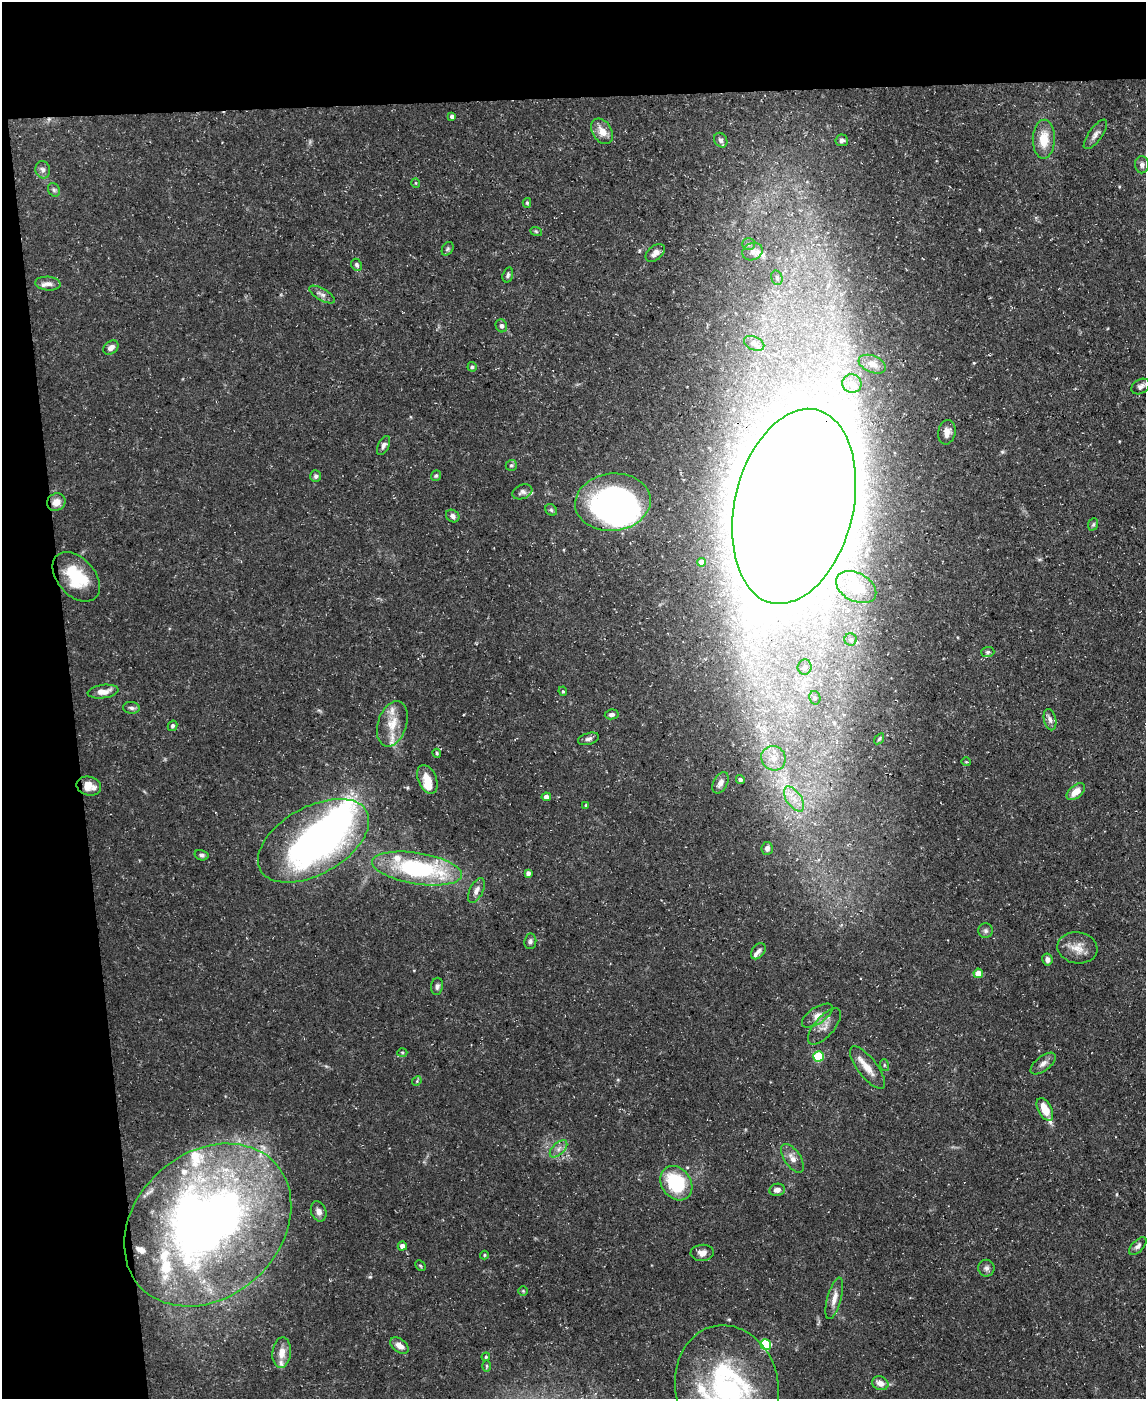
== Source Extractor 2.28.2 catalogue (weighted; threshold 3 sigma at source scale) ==
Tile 1 of 4 x 3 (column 1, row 1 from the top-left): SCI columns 1-1144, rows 2919-4315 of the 4575 x 4549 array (HDU 1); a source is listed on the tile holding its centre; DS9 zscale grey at full resolution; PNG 1148 x 1401 px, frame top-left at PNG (2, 2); each listed source drawn as its Kron ellipse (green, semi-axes under 4 px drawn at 4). Shown black and unused: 13% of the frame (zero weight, under 3 of 5 exposures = <1% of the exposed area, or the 3 px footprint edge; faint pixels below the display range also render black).
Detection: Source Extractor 2.28.2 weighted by HDU 2 'WHT'; one run over the whole footprint, this tile lists its part. Background 0.0884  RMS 0.0046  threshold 0.0208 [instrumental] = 3 sigma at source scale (4.5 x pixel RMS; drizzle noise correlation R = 1.50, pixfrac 1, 0.05/0.05 arcsec/px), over >= 5 px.
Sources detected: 129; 4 inside a brighter object's white glare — neither listed nor drawn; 15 inside a brighter listed object's ellipse — not listed separately; the other 110 listed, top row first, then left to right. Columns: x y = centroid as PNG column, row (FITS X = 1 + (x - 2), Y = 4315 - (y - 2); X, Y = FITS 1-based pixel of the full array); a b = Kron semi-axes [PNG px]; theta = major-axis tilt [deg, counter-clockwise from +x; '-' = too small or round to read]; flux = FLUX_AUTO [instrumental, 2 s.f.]
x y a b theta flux
452 116 4 4 - 1.8
602 131 14 9 -57 5
1095 134 17 6 54 2.4
1044 139 19 11 89 10
721 140 8 6 -56 1.5
842 140 6 6 - 1.4
1142 165 8 7 - 1.7
43 170 9 7 -79 1.7
416 183 5 3 - 0.37
54 190 7 5 -62 0.98
527 203 5 4 - 0.67
536 231 6 3 -20 0.54
748 244 6 5 - 0.93
448 249 7 5 56 0.81
753 251 10 8 25 2.7
655 253 11 7 40 3
357 265 6 5 - 0.96
508 275 8 5 75 1
777 278 7 5 -75 1.2
48 284 13 7 -5 2.4
322 294 14 6 -30 2.1
501 326 6 5 - 1.3
754 343 11 6 -23 2
111 348 8 6 38 2.6
872 364 14 8 -22 3
472 367 4 4 - 0.88
852 384 10 9 - 4.5
1141 386 10 7 32 2.1
947 432 12 8 78 3.8
383 445 10 5 64 1.6
511 465 5 5 - 0.89
316 476 6 5 - 1.1
436 476 5 4 - 0.76
522 492 10 7 22 1.5
56 502 9 8 - 4.2
613 502 38 28 7 160
794 506 99 59 77 5800
551 510 6 5 - 0.83
453 516 7 6 - 1.6
1093 524 6 5 - 0.88
701 562 4 4 - 3.4
76 577 29 18 -49 20
856 587 21 14 -27 15
851 639 6 6 - 1.1
988 652 7 5 2 0.96
805 667 8 7 - 1.8
563 691 5 4 - 0.62
103 692 15 6 7 4.4
815 698 7 5 -76 1.1
131 708 8 6 -7 1.4
612 714 7 5 8 1.3
1050 720 11 6 -77 1.8
392 724 23 14 71 9.1
173 726 5 4 - 1.1
588 739 11 5 15 1.5
879 739 6 3 54 0.63
437 753 4 4 - 0.51
773 758 12 11 - 6.3
966 762 5 3 - 0.37
427 779 15 9 -66 6.5
740 780 5 4 - 1
720 783 12 6 63 2.3
89 786 12 9 -12 5.6
1076 792 11 6 41 5.2
546 797 4 4 - 2.6
794 799 14 7 -55 5.1
586 805 4 3 - 0.46
313 841 61 33 29 190
767 848 6 5 - 1.5
201 855 7 5 -14 1.3
417 868 45 15 -9 63
528 873 4 4 - 1.8
476 890 13 6 63 2.5
986 931 7 7 - 1.3
530 941 8 6 84 1.2
1077 948 20 15 -9 6.3
758 951 9 6 52 1.6
1047 960 6 5 - 1.9
978 973 4 4 - 7.3
437 986 8 6 83 1.6
817 1015 17 8 33 3.5
824 1027 22 10 49 4.3
402 1052 5 3 - 0.51
818 1056 5 5 - 26
1043 1063 15 7 38 2.5
884 1065 6 4 -72 0.6
868 1068 26 9 -52 5.9
417 1081 5 4 - 0.58
1045 1109 12 6 -62 7.5
558 1149 11 5 44 2.1
792 1158 16 8 -56 3.3
676 1183 18 14 -54 30
777 1190 8 6 11 2.4
319 1211 10 7 -69 2.3
208 1225 92 72 42 380
402 1246 4 4 - 2.9
1138 1246 11 5 45 1.6
702 1253 11 8 3 2.8
484 1255 4 4 - 0.51
420 1266 6 3 -45 0.52
986 1268 8 8 - 1.6
523 1291 5 5 - 0.6
834 1298 21 7 74 3.8
766 1345 5 5 - 38
399 1346 10 6 -36 3.3
282 1353 15 9 84 5
486 1357 4 4 - 0.58
487 1366 6 4 -90 0.65
880 1383 8 6 -21 3.6
727 1386 61 51 -78 94
Overlapping masked pixels (flux is a lower limit): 3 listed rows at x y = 56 502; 613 502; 794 506
Isophote crosses this tile's border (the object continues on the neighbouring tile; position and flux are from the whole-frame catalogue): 1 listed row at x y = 727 1386